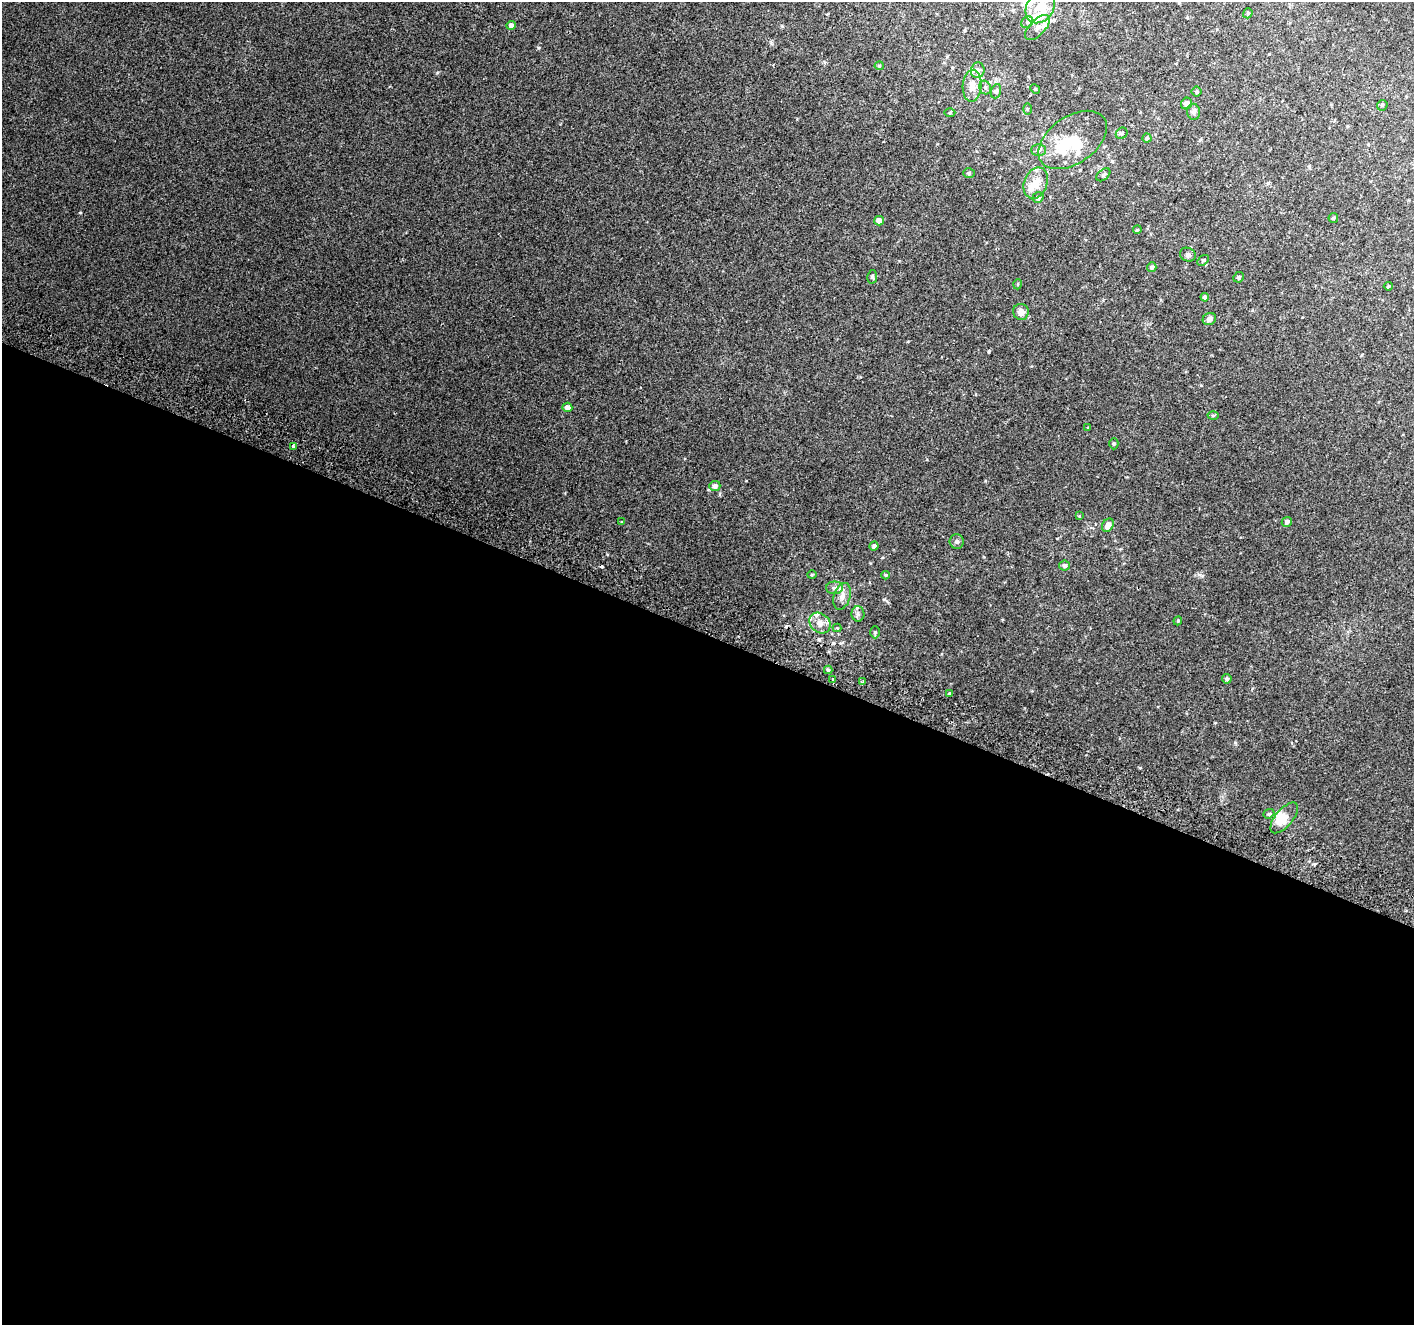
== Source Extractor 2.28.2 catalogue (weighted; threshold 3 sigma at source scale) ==
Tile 14 of 4 x 4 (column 2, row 4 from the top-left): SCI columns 1441-2852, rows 312-1634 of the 5694 x 5850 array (HDU 1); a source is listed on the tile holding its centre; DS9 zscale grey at full resolution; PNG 1416 x 1327 px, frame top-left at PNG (2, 2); each listed source drawn as its Kron ellipse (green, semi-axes under 4 px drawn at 4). Shown black and unused: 52% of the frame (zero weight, under 2 of 3 exposures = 2% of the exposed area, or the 3 px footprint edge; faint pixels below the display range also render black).
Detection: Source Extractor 2.28.2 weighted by HDU 2 'WHT'; one run over the whole footprint, this tile lists its part. Background 0.0702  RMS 0.013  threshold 0.0594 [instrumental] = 3 sigma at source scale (4.5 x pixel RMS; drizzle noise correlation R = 1.50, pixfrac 1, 0.0396/0.0396 arcsec/px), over >= 5 px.
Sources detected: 82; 5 inside a brighter object's white glare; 2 cosmic-ray / hot-pixel residue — neither listed nor drawn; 8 inside a brighter listed object's ellipse — not listed separately; the other 67 listed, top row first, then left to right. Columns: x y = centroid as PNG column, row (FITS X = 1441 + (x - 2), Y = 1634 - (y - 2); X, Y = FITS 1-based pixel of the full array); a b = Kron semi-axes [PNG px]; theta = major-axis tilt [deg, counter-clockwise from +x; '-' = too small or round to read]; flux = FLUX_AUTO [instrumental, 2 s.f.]
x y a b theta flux
1040 7 18 13 57 32
1248 13 5 4 - 2.4
1027 22 6 5 - 3
511 25 4 4 - 5.4
1037 28 16 7 45 8.2
879 66 4 4 - 1.5
978 70 8 6 73 4.2
972 86 16 9 86 13
985 88 7 5 -67 3
1035 89 5 4 - 1.3
996 91 7 5 70 2.7
1196 92 5 5 - 2.1
1186 104 6 5 - 5.3
1382 105 6 5 - 1.8
1027 109 5 3 - 1.2
1194 112 8 6 -80 3.5
950 113 5 3 - 1.4
1122 133 6 5 - 2.4
1147 138 4 4 - 1.5
1073 140 38 23 35 49
1039 150 7 5 0 3.7
969 173 6 5 - 2.2
1103 175 8 5 39 2.7
1036 183 16 11 68 17
1038 198 6 5 - 4.1
1333 218 5 4 - 1.3
879 221 5 5 - 8.1
1137 230 4 3 - 1.1
1188 255 8 6 -25 3.3
1203 260 6 4 39 2
1152 267 5 4 - 2.7
872 277 7 5 78 2.3
1239 277 5 5 - 2.2
1018 284 5 3 - 1.2
1388 286 4 3 - 1.6
1205 297 4 4 - 4.1
1021 312 8 7 - 7.6
1209 319 7 6 - 5.4
567 407 5 4 - 6.7
1213 415 5 3 - 1.5
1088 428 4 3 - 1.2
1114 444 5 4 - 1.9
293 447 4 3 - 6.6
715 486 6 5 - 4.9
1079 516 4 4 - 1.1
622 522 4 3 - 0.96
1287 522 5 4 - 3.5
1108 525 7 5 60 8.1
957 541 7 7 - 3.6
874 546 4 4 - 2.9
1064 565 5 5 - 3.4
812 575 5 3 - 1.2
886 575 4 4 - 1.4
834 588 8 6 1 4.5
842 596 13 8 73 8.3
858 614 8 6 -89 3.4
1178 621 4 4 - 1.4
820 623 11 9 -42 8.6
837 628 4 4 - 1.1
875 632 6 5 - 1.8
828 670 4 4 - 2.1
833 679 3 3 - 2.7
1227 679 5 4 - 2.6
863 682 3 3 - 6.6
950 694 3 3 - 33
1269 814 6 4 21 2
1284 818 19 8 50 18
Isophote crosses this tile's border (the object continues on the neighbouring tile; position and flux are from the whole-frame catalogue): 1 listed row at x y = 1040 7
Unlisted compact peaks at least as high as the median listed source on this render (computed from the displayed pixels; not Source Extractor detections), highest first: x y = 538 48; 884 599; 989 351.